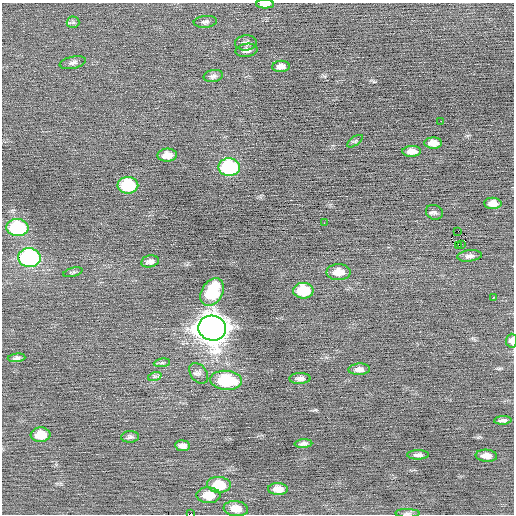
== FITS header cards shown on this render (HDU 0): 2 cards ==
NAXIS1  =                  512 / Axis length
NAXIS2  =                  512 / Axis length

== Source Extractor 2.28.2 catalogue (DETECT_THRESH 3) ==
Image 512 x 512 px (HDU 0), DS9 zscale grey, 1 PNG px = 1 image px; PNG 516 x 516 px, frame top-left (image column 1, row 512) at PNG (2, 3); each listed source drawn as its Kron ellipse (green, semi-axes under 4 px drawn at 4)
Background -0.0271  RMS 0.76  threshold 2.27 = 3 sigma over >= 5 px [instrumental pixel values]
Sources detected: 52; all 52 listed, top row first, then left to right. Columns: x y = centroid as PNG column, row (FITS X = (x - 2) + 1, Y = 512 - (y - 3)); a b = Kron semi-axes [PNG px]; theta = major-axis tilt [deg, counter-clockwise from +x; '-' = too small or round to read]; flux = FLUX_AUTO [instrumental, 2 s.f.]
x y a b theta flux
265 4 9 4 0 300
73 22 6 6 - 97
205 22 11 6 6 150
246 43 11 7 8 170
247 50 11 6 9 200
73 63 13 6 12 180
281 66 8 5 5 260
213 76 10 6 11 150
441 121 2 2 - 150
355 141 9 4 35 100
433 143 9 5 1 380
412 151 9 5 1 360
167 155 10 6 3 450
229 167 11 9 -1 5300
128 185 10 8 0 3100
493 203 8 5 -1 360
434 212 9 7 -25 130
324 223 2 2 - 47
17 228 11 8 -2 4500
458 231 2 2 - 1400
461 244 3 2 - 81
458 245 2 2 - 1300
469 256 12 5 7 200
29 258 11 9 -7 9300
150 261 9 6 12 180
73 272 10 4 15 96
338 272 12 8 2 580
303 291 10 8 0 1900
212 292 15 10 59 2800
493 297 3 3 - 490
212 328 14 12 -13 81000
512 341 7 5 87 290
17 358 9 4 5 140
162 363 8 4 8 99
359 369 11 5 2 260
199 373 11 8 -51 210
155 376 7 4 18 98
300 378 10 5 1 200
226 380 16 9 -5 2800
503 420 8 4 3 160
41 435 10 7 4 900
130 437 9 5 4 140
303 444 9 4 3 170
183 446 7 5 -6 220
418 455 11 4 1 170
486 456 11 6 -4 370
219 485 12 8 -4 1400
278 489 10 6 -1 410
209 495 12 8 -1 860
236 509 12 7 -7 610
407 513 12 3 0 110
191 514 2 2 - 1100
At the frame edge (FLAGS 8, measured only in part): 4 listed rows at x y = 265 4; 512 341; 407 513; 191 514